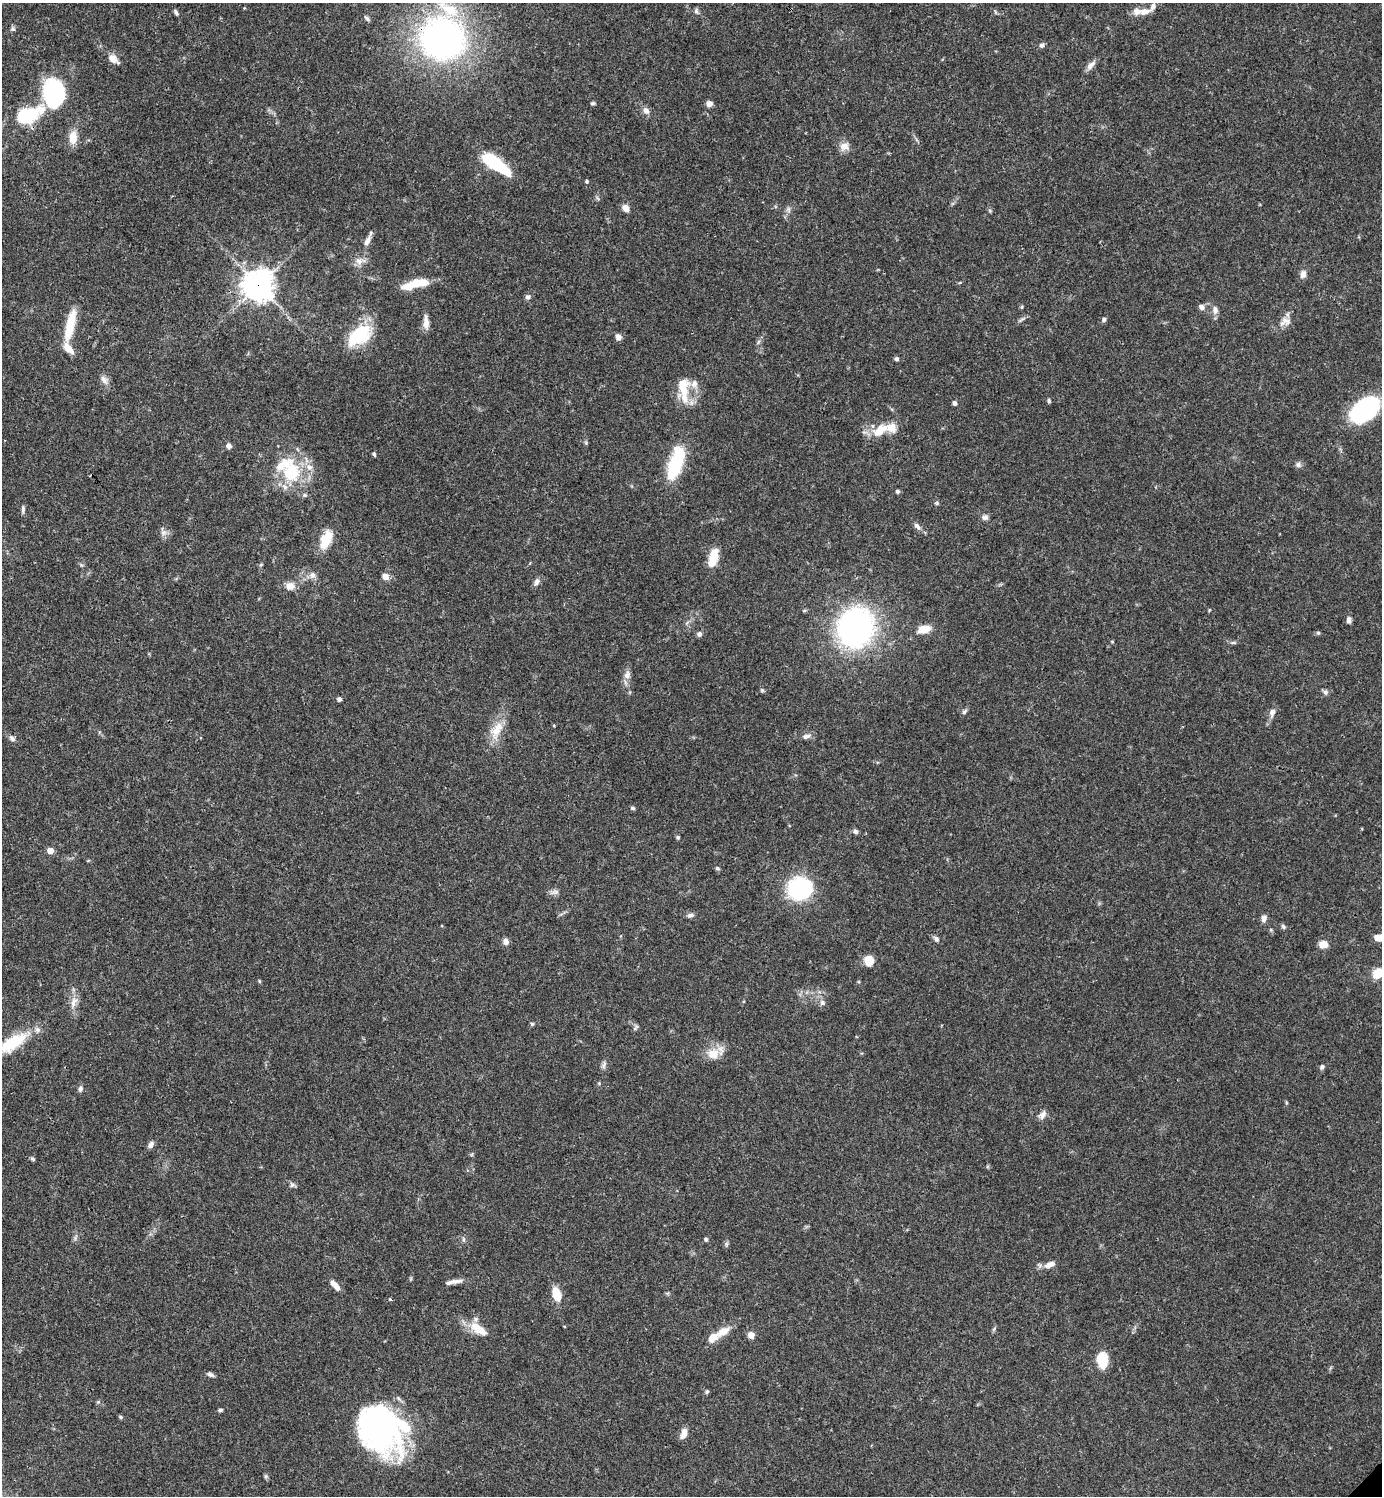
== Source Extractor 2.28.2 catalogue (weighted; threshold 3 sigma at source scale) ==
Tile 11 of 4 x 4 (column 3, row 3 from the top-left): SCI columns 3062-4441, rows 1495-2988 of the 5979 x 5980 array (HDU 1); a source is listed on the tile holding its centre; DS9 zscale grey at full resolution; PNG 1384 x 1498 px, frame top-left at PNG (2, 3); no overlay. Shown black and unused: <1% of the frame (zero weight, under 3 of 4 exposures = <1% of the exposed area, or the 3 px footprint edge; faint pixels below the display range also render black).
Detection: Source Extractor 2.28.2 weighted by HDU 2 'WHT'; one run over the whole footprint, this tile lists its part. Background 0.0382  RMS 0.0026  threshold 0.0119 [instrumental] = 3 sigma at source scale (4.5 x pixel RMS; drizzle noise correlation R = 1.50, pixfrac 1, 0.05/0.05 arcsec/px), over >= 5 px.
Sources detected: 142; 4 inside a brighter object's white glare — not listed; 11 inside a brighter listed object's ellipse — not listed separately; the other 127 listed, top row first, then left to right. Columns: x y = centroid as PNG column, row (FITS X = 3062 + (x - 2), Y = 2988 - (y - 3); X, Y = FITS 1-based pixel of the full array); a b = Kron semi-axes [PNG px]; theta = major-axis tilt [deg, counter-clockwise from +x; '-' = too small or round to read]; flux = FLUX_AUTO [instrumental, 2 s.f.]
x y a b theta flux
696 11 8 6 76 0.58
1145 11 15 8 8 2.4
176 12 8 4 -55 0.56
367 18 8 5 -45 0.57
13 29 7 7 - 0.57
443 38 39 36 78 110
1042 45 7 6 - 0.69
113 59 13 8 -42 2.3
1091 65 14 7 45 1.4
53 93 16 13 -79 61
593 103 6 4 11 0.43
709 104 6 6 - 1.6
646 110 9 8 - 1.2
25 115 21 16 49 8.9
73 137 15 9 87 3.6
844 146 10 10 - 2.4
496 164 34 11 -37 15
587 181 5 4 - 0.34
626 208 9 6 -53 1.8
789 210 9 4 -89 0.7
367 241 15 6 63 1.7
359 261 12 10 -7 1.8
1303 274 10 7 78 1.4
419 283 26 10 6 5.5
258 285 11 10 - 330
528 297 7 6 - 0.73
1022 307 6 4 88 0.3
1201 307 7 6 - 1.2
1215 310 11 8 -84 1.4
1104 319 6 5 - 0.7
1285 321 16 12 17 2.3
426 322 17 7 -87 2.1
70 325 37 9 77 7.7
359 335 27 16 36 15
618 337 7 6 - 1.3
896 359 5 5 - 0.55
104 380 14 8 -56 1.4
684 389 36 13 -85 6.9
1049 401 6 4 -73 0.38
955 403 5 4 - 0.95
1364 410 31 19 41 30
880 430 24 13 38 5.7
586 443 6 4 -73 0.37
229 446 7 6 - 1
374 454 5 4 - 0.43
676 463 35 13 73 18
1298 465 8 7 - 0.82
291 472 32 23 89 14
898 491 5 4 - 0.58
937 503 6 5 - 0.38
23 509 9 4 89 0.66
985 517 8 7 - 0.83
917 526 12 6 -52 1.1
164 533 9 7 1 1.1
326 539 21 11 66 6.1
714 556 19 9 75 5.4
261 564 6 3 20 0.31
312 575 9 9 - 1.3
385 576 9 8 - 1.5
537 582 10 7 64 1
290 586 11 10 - 2.1
1209 610 5 3 - 0.23
1349 620 8 5 88 0.94
856 628 30 26 70 78
924 629 14 8 13 4
1318 633 5 5 - 0.4
699 634 6 6 - 0.86
1112 641 5 3 - 0.24
1233 643 8 4 0 0.51
627 675 12 9 72 1.6
762 690 6 5 - 0.38
1325 692 7 7 - 0.75
339 699 5 5 - 0.59
964 712 8 5 50 0.59
1272 712 12 7 73 1.4
496 730 28 12 61 5.1
806 736 11 6 13 1.1
12 738 9 6 -41 0.86
633 808 6 5 - 0.46
855 831 7 6 - 0.7
678 837 6 5 - 0.39
50 851 5 4 - 3.8
717 868 6 4 -2 0.42
799 888 17 14 27 39
555 892 11 6 9 0.98
691 915 10 5 12 0.81
1264 918 8 6 62 1.2
1283 927 7 5 -49 0.51
1378 938 9 6 -4 2.7
936 939 7 6 - 0.77
506 941 9 7 -86 1.2
1323 944 8 7 - 2.8
869 960 9 9 - 4.2
1377 973 12 10 48 4.7
74 1002 18 9 69 2.3
822 1003 8 7 - 0.89
532 1024 5 5 - 0.43
635 1028 10 4 46 0.47
12 1043 43 15 32 12
713 1054 16 16 - 4.1
604 1065 11 6 65 0.84
1322 1067 6 5 - 0.61
599 1083 5 4 - 0.32
80 1089 6 5 - 0.78
1042 1115 13 8 56 1.3
151 1145 9 6 55 1
33 1159 6 4 -33 0.48
292 1185 7 5 45 0.59
706 1239 5 5 - 0.43
726 1244 6 5 - 0.5
1050 1264 13 7 23 1.8
450 1282 17 6 17 1.5
335 1285 13 5 -50 2.2
556 1294 13 8 -72 5
390 1299 4 3 - 0.31
478 1329 28 11 -37 5.2
994 1329 7 4 54 0.4
723 1332 19 9 31 3.5
751 1335 6 6 - 2.1
1102 1360 16 11 -84 6.1
211 1374 10 5 -27 0.72
707 1392 5 5 - 0.52
220 1410 4 4 - 0.56
121 1417 6 4 -28 0.4
377 1428 52 38 -45 68
684 1434 12 6 69 2.3
266 1476 6 5 - 0.43
Overlapping masked pixels (flux is a lower limit): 3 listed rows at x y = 443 38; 258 285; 676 463
Isophote crosses this tile's border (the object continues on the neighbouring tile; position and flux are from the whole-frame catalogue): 3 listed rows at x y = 1378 938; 1377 973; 12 1043